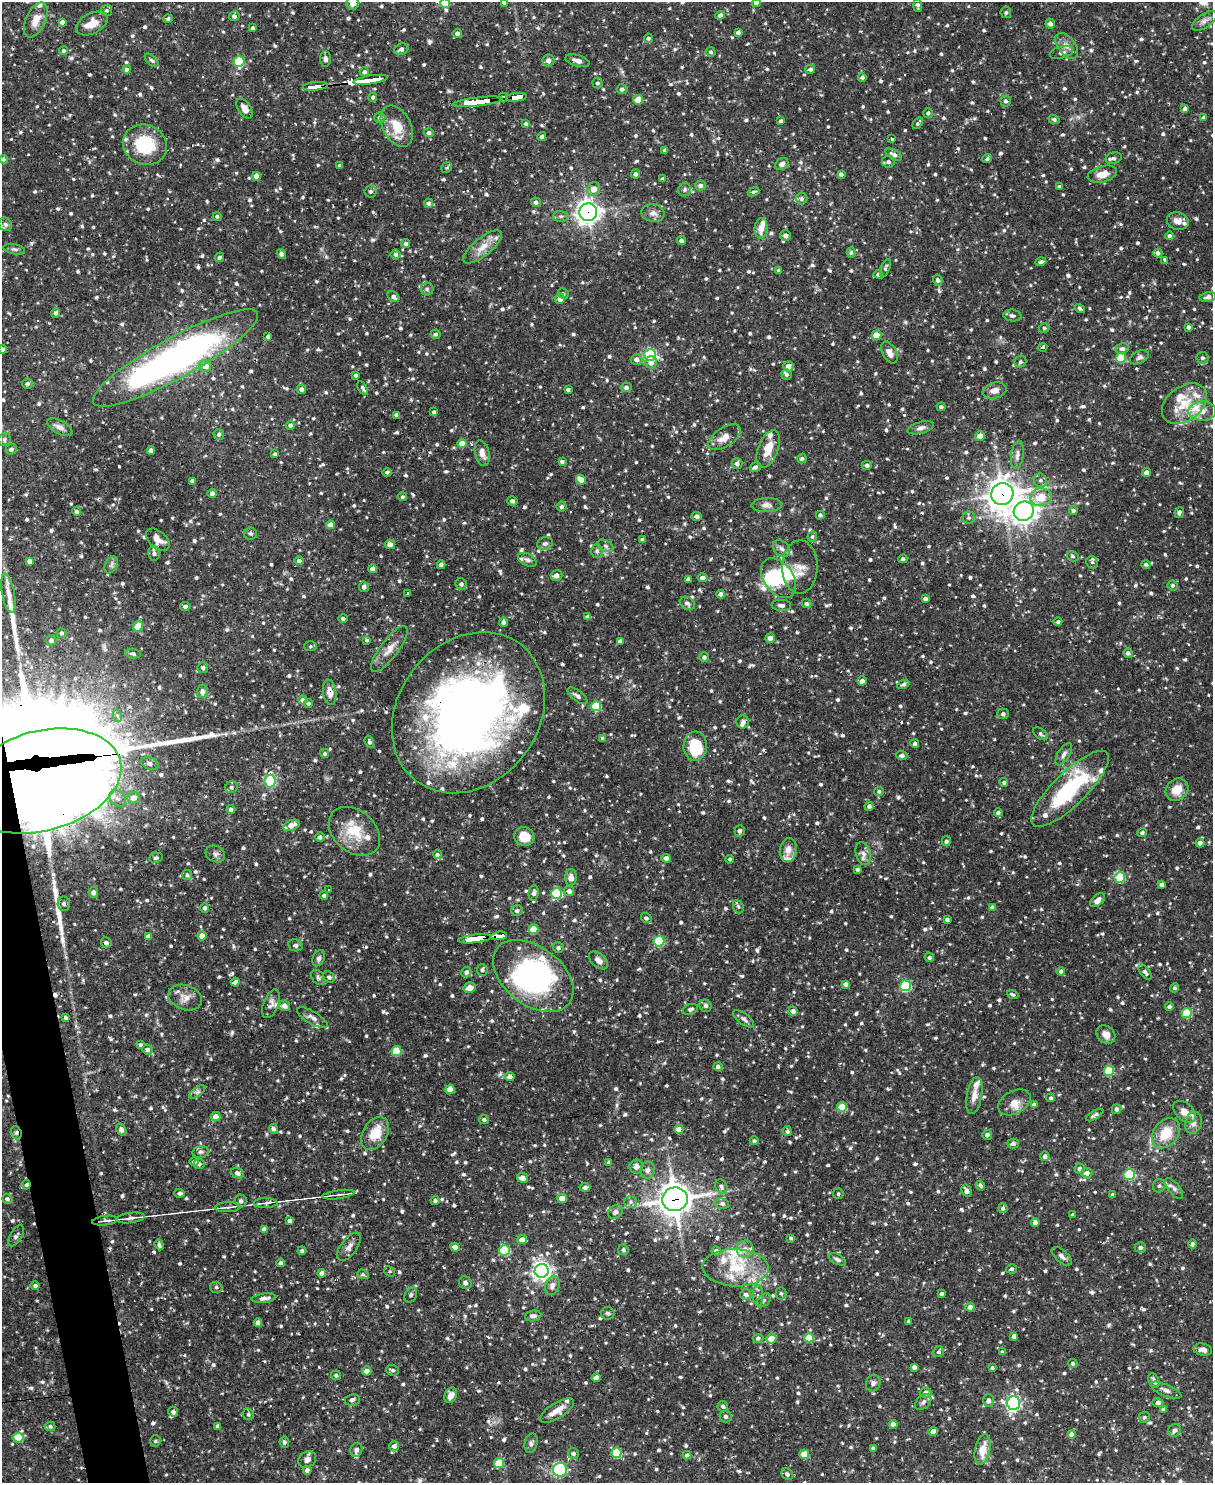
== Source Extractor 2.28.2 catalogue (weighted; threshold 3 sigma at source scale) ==
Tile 7 of 4 x 3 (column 3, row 2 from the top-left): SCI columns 2423-3633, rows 1729-3209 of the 4844 x 4825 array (HDU 1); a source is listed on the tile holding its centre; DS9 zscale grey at full resolution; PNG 1215 x 1485 px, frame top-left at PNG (2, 2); each listed source drawn as its Kron ellipse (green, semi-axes under 4 px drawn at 4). Shown black and unused: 2% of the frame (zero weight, under 2 of 3 exposures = <1% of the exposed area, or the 3 px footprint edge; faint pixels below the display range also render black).
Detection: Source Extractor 2.28.2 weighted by HDU 2 'WHT'; one run over the whole footprint, this tile lists its part. Background 0.0919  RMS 0.0031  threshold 0.0138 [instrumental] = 3 sigma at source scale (4.5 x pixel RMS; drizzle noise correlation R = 1.50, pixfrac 1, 0.05/0.05 arcsec/px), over >= 5 px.
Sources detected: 1387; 5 inside a brighter object's white glare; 11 cosmic-ray / hot-pixel residue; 2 long thin detections or spike segments (spike, bleed or trail) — neither listed nor drawn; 53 inside a brighter listed object's ellipse — not listed separately; of the other 1316, all 500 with FLUX_AUTO >= 0.613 (the completeness limit of this list) listed and drawn (816 fainter detections not listed), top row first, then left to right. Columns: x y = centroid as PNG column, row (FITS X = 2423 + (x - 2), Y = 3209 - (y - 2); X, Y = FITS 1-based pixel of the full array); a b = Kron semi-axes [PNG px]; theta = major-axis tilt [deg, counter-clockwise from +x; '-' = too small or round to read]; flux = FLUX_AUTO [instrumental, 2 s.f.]
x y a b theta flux
504 2 4 4 - 0.89
353 3 7 6 - 2.4
445 3 5 5 - 8
756 3 4 4 - 0.87
918 5 6 4 -87 0.69
106 10 5 5 - 0.63
1006 12 5 5 - 0.62
720 15 4 4 - 0.93
234 16 5 5 - 1.1
168 19 4 4 - 0.7
36 20 18 9 64 3.7
1204 21 14 6 34 1.4
62 22 4 4 - 1.1
92 24 17 10 28 4.3
1050 24 5 4 - 1.4
253 28 4 3 - 0.83
738 32 4 3 - 1
457 33 4 4 - 1
648 38 5 4 - 0.76
1067 46 15 8 -51 2.2
401 49 7 5 22 1.3
64 51 4 4 - 0.62
711 52 5 5 - 0.63
1061 52 12 6 15 1.3
325 59 8 5 -87 1
152 60 8 5 -43 0.66
548 60 6 6 - 1.8
239 61 5 5 - 21
578 61 12 5 -16 1.5
810 69 5 4 - 1
127 70 4 4 - 1.2
364 72 4 4 - 1
862 77 4 4 - 0.93
370 80 17 3 8 140
597 83 5 5 - 0.74
315 86 13 3 6 100
622 89 5 5 - 0.89
373 97 4 4 - 0.77
516 97 10 4 7 91
503 98 5 4 - 26
638 100 5 4 - 6.4
1006 101 5 5 - 0.82
478 102 25 4 7 310
244 109 11 6 -57 2.1
1185 109 4 4 - 1.5
928 113 5 5 - 0.67
380 118 5 5 - 1
1204 118 3 3 - 0.74
1054 119 5 4 - 0.69
781 121 4 3 - 0.67
918 123 6 3 53 0.63
526 124 4 4 - 0.76
397 126 22 14 -62 6.8
429 133 5 4 - 1
542 136 5 4 - 0.67
892 139 3 3 - 6.3
145 145 22 19 -22 14
665 150 4 3 - 0.84
894 154 9 5 -28 1.3
1114 158 8 6 18 1
3 159 4 4 - 0.63
987 159 5 4 - 0.71
888 162 6 6 - 0.94
782 164 7 5 36 1.5
339 165 3 3 - 0.65
447 167 6 5 - 0.64
635 174 4 4 - 1
841 174 4 3 - 0.88
1102 174 15 8 14 3.3
256 176 4 4 - 2.5
662 179 4 4 - 0.62
700 185 5 5 - 1.1
1060 186 3 3 - 0.76
594 189 7 6 - 2.7
685 190 7 6 - 0.7
371 191 6 6 - 0.72
753 192 6 4 22 0.64
801 198 6 6 - 0.7
536 202 5 4 - 1
428 203 5 4 - 1.1
588 212 9 9 - 190
653 213 11 9 -10 1.7
217 216 4 4 - 0.66
561 216 7 5 -1 0.74
1178 221 11 8 -15 2.1
5 224 7 6 - 0.86
761 228 10 6 85 3.4
786 235 5 5 - 1.1
1169 236 4 4 - 1.1
681 240 4 4 - 0.92
406 244 4 4 - 0.85
482 247 24 9 39 4
14 249 11 5 -12 0.77
851 253 5 4 - 0.68
1158 253 4 4 - 0.97
281 254 5 4 - 1.2
396 254 5 5 - 0.78
219 257 5 4 - 0.75
1165 260 4 3 - 7.6
1041 262 5 4 - 0.66
885 268 9 4 69 0.7
779 271 4 4 - 1
878 274 4 4 - 0.85
938 280 5 4 - 0.81
427 289 6 6 - 0.72
563 293 5 5 - 0.62
393 297 6 5 - 1.1
1208 297 8 5 10 1
560 299 5 5 - 1.9
1080 308 5 3 - 0.62
56 313 5 4 - 0.81
1012 316 9 6 -6 0.89
1188 327 4 3 - 0.75
1044 328 5 4 - 0.63
436 334 5 5 - 0.66
876 335 5 4 - 5.1
268 336 4 3 - 0.83
1043 347 4 3 - 36
3 349 4 4 - 1.5
1122 349 6 5 - 1.3
889 353 12 7 -63 2
650 355 6 5 - 46
1139 357 10 6 26 0.93
176 358 93 20 29 140
1121 358 5 5 - 12
1202 358 6 6 - 0.88
637 360 6 5 - 1.6
651 362 6 6 - 2
1020 362 6 5 - 0.77
205 366 6 5 - 2.9
788 366 5 5 - 2.3
786 374 5 5 - 0.8
356 375 4 4 - 0.64
27 384 5 5 - 0.77
626 387 5 5 - 0.84
363 388 7 3 -59 0.8
301 389 5 4 - 1
568 389 4 3 - 0.64
995 390 12 8 15 2.5
1184 404 25 17 37 8.6
941 407 4 3 - 0.76
1202 411 14 9 -1 3.1
434 412 4 4 - 0.7
397 415 4 4 - 1.1
290 425 4 4 - 0.78
60 427 14 6 -28 1.7
921 428 13 6 15 1.4
219 434 5 5 - 0.95
980 436 5 5 - 2.3
724 437 18 9 34 3.7
4 440 6 6 - 0.69
462 444 4 4 - 4.8
11 449 5 5 - 1
768 449 19 10 69 4.9
151 451 4 4 - 2.1
482 453 13 7 -76 2.2
275 454 3 3 - 0.62
1017 455 14 6 82 1.5
802 458 5 5 - 0.79
562 461 4 3 - 0.7
737 464 5 5 - 1.2
867 465 5 4 - 0.95
755 467 6 5 - 0.92
387 472 4 4 - 0.62
1146 472 4 4 - 1.7
581 480 5 4 - 3.2
1040 480 7 6 - 0.95
192 481 4 4 - 1.5
212 493 4 4 - 0.95
1002 494 11 10 - 370
403 497 4 4 - 0.64
1041 497 11 9 12 5.3
512 501 5 4 - 0.98
767 505 15 7 2 1.8
562 507 5 5 - 0.8
77 511 4 4 - 1.1
1024 511 10 9 - 200
1074 511 4 3 - 0.79
1179 512 5 4 - 0.78
820 515 4 4 - 0.86
697 516 5 4 - 1.1
969 517 6 6 - 0.64
331 525 4 4 - 2.8
250 533 6 6 - 0.68
812 537 5 4 - 0.64
158 540 13 8 -41 3
642 540 4 4 - 0.76
545 543 8 6 14 1
390 544 5 4 - 1.9
605 546 8 5 -28 0.84
781 548 9 7 -44 1.2
597 551 6 5 - 0.79
154 553 7 6 - 1.1
1073 556 6 5 - 0.68
903 559 4 4 - 0.86
527 560 10 6 -25 1
30 561 4 4 - 1.2
299 561 5 4 - 0.98
1092 562 6 5 - 0.69
1146 564 5 4 - 0.63
111 565 9 6 61 0.96
441 565 4 4 - 1.2
800 567 26 18 89 4.6
372 569 4 4 - 1.4
556 575 6 5 - 1.4
703 578 5 4 - 1.4
779 578 22 14 -54 10
688 579 4 4 - 0.95
461 584 6 5 - 1
1173 585 5 5 - 0.67
364 587 5 5 - 1.1
8 593 20 6 -79 2.8
408 593 3 3 - 5.4
721 594 4 4 - 1.5
925 599 4 4 - 1.2
687 603 8 6 -32 0.9
806 603 5 4 - 0.88
781 605 10 5 -3 1.1
185 606 5 4 - 0.97
588 617 4 4 - 1.1
343 618 4 4 - 0.77
503 622 5 4 - 0.85
1058 622 4 4 - 0.64
138 626 5 5 - 4.7
62 633 5 5 - 0.74
770 638 4 4 - 2
51 640 5 5 - 1.1
367 640 4 3 - 0.82
620 641 4 4 - 1.3
310 646 6 5 - 0.62
389 649 28 9 54 3.7
1128 653 5 4 - 0.93
133 654 7 5 -8 0.79
704 657 5 5 - 0.72
203 668 5 5 - 0.7
862 681 4 4 - 1.6
903 684 6 4 27 0.86
202 691 7 5 88 1.3
330 692 12 6 -82 2.4
577 696 12 5 -38 1
303 700 4 4 - 1
308 703 4 4 - 0.65
596 706 5 5 - 14
468 713 86 70 52 240
1003 714 5 5 - 0.8
118 716 6 4 -71 0.64
743 722 6 6 - 1.2
1040 734 8 5 -37 0.63
603 738 4 4 - 0.76
369 742 6 4 -72 0.81
915 744 4 4 - 1
695 746 14 12 85 8.7
325 753 4 4 - 0.74
1064 754 12 6 58 1.3
902 756 5 4 - 0.95
150 763 9 6 -22 1.1
42 781 81 50 15 2300
270 781 6 6 - 34
1004 782 4 4 - 0.66
231 787 6 6 - 0.85
1070 789 52 16 44 29
1177 790 12 10 44 4.3
879 791 5 4 - 0.66
134 798 6 6 - 2.6
118 799 9 7 -43 1.6
869 806 4 4 - 0.93
231 809 4 4 - 1.1
998 813 4 4 - 0.93
291 825 8 5 23 2.9
354 831 29 20 -41 9.9
740 831 5 5 - 1.1
1142 832 5 4 - 0.66
524 836 10 9 - 5.3
320 837 5 4 - 0.92
946 841 5 4 - 0.79
1200 843 4 4 - 1.5
788 850 12 8 79 2.6
863 853 11 7 -73 1.6
215 854 10 8 -24 1.1
437 854 4 4 - 0.75
156 858 6 5 - 0.75
666 858 4 4 - 2
730 859 4 4 - 0.62
858 869 3 3 - 0.78
187 875 5 5 - 0.61
571 877 8 6 87 1.6
1120 877 5 5 - 20
1162 885 4 3 - 1.2
328 889 3 3 - 0.69
569 891 5 5 - 1.1
93 892 5 5 - 1.3
534 893 8 5 82 1.1
557 893 5 5 - 21
324 895 4 4 - 0.69
1098 900 9 5 40 1.7
64 904 7 6 - 0.89
738 907 7 5 -69 0.61
992 907 4 4 - 0.92
205 908 5 4 - 0.85
517 911 6 5 - 0.82
646 918 5 5 - 0.73
947 920 4 3 - 0.85
533 929 5 5 - 6.3
148 936 4 4 - 1
202 936 4 4 - 2.7
499 936 8 4 6 79
475 939 17 4 7 190
659 941 5 5 - 19
106 943 5 5 - 1
295 945 7 6 - 0.72
558 948 5 5 - 0.78
319 958 8 6 65 0.87
929 958 5 4 - 0.73
598 960 11 6 -43 1.8
482 970 6 5 - 0.73
1061 971 4 4 - 1.1
466 972 5 5 - 0.99
1145 972 8 4 -53 0.94
533 976 45 29 -38 48
329 977 6 5 - 0.72
318 978 8 6 -50 0.72
235 982 4 4 - 0.83
845 984 4 4 - 1.1
905 986 5 5 - 29
469 988 6 5 - 2.3
1175 988 4 4 - 0.64
1013 994 6 3 -21 0.65
185 998 17 12 -20 2.8
271 1004 15 7 69 1.5
284 1006 5 5 - 1.3
706 1006 6 6 - 0.81
1169 1007 4 4 - 0.77
690 1009 8 5 19 0.89
793 1011 4 4 - 1.3
1187 1013 5 5 - 15
66 1018 4 3 - 0.71
312 1018 17 6 -31 1.5
744 1019 12 5 -37 1.1
1106 1034 10 8 -41 2.5
140 1045 4 4 - 0.66
147 1050 5 5 - 0.9
396 1051 5 5 - 12
718 1066 5 4 - 0.88
1109 1071 5 5 - 14
510 1077 5 4 - 1.6
450 1089 4 4 - 4.9
197 1092 9 4 35 0.81
974 1096 19 7 80 2.6
1051 1098 4 4 - 0.64
1014 1102 17 11 28 2.9
1034 1104 4 3 - 1
842 1107 5 5 - 9
1117 1109 5 5 - 1.1
1185 1112 13 8 -41 3
1095 1115 10 4 31 0.76
216 1117 5 4 - 2.5
484 1120 5 4 - 0.66
1193 1123 11 8 75 2.2
273 1129 5 4 - 0.85
679 1129 4 4 - 2.1
121 1130 7 4 -59 1.1
787 1131 5 4 - 0.62
16 1133 7 5 -71 0.69
375 1133 18 12 58 6.4
1166 1133 16 12 52 7.6
987 1135 5 5 - 1
754 1141 4 4 - 0.68
1013 1143 6 5 - 1
200 1152 8 6 13 0.76
1045 1156 5 4 - 1.2
194 1162 5 4 - 0.66
609 1162 3 3 - 0.75
199 1164 5 5 - 0.75
636 1167 7 7 - 1.2
1080 1168 5 5 - 0.92
648 1170 8 7 - 1.2
237 1173 6 5 - 0.94
1087 1173 6 5 - 1.4
1129 1174 5 5 - 27
522 1178 5 5 - 1.9
26 1185 5 3 - 0.67
980 1185 5 4 - 0.85
721 1186 7 6 - 0.96
1159 1186 7 6 - 0.7
585 1187 5 4 - 0.8
1174 1189 12 5 -52 1.2
967 1191 6 4 -62 1.2
180 1193 5 4 - 0.76
838 1194 5 5 - 0.62
338 1195 16 3 8 1
1113 1195 4 3 - 0.93
562 1198 5 4 - 3.9
7 1199 5 5 - 0.96
675 1199 13 12 - 410
241 1201 6 6 - 1.3
435 1201 4 4 - 0.61
631 1202 6 6 - 0.85
266 1203 12 5 1 0.91
722 1204 7 5 -10 0.96
227 1207 13 5 3 1.2
1003 1208 5 4 - 0.78
615 1212 8 6 36 1.3
1073 1215 4 3 - 0.76
130 1218 14 5 7 1.5
289 1220 4 4 - 0.96
105 1221 13 4 7 1.1
1035 1222 4 4 - 1.5
264 1229 4 4 - 1.2
16 1236 12 6 59 0.92
791 1238 4 3 - 0.61
522 1240 5 4 - 2.3
1192 1244 4 4 - 1.2
159 1245 6 4 -70 0.82
349 1247 16 8 54 1.8
455 1247 5 4 - 1.6
1140 1247 5 5 - 0.92
745 1249 8 8 - 1.8
505 1250 5 5 - 19
623 1250 5 5 - 0.81
302 1251 4 4 - 0.74
716 1251 4 4 - 1.2
1062 1256 12 6 -42 1.1
837 1259 9 5 -27 0.91
281 1263 4 4 - 1
736 1268 33 18 -2 13
1011 1269 5 4 - 0.74
390 1271 6 5 - 0.73
542 1271 7 7 - 130
322 1273 4 4 - 1.4
363 1274 6 4 -21 0.72
465 1283 7 6 - 0.89
552 1285 10 7 71 1.7
35 1286 4 4 - 0.8
216 1287 6 5 - 0.68
781 1293 6 5 - 0.63
941 1293 3 3 - 0.71
411 1295 8 6 63 0.72
746 1295 5 5 - 1.3
758 1295 10 5 -87 1.3
264 1298 12 4 6 1.2
764 1300 8 5 41 0.83
970 1307 4 4 - 1.6
608 1313 7 6 - 0.68
533 1316 8 5 9 1
909 1321 4 4 - 1
258 1323 4 4 - 1.5
1014 1336 4 4 - 1.3
758 1338 5 4 - 0.67
771 1338 5 5 - 4.2
809 1338 5 4 - 7.6
1203 1350 9 6 -12 1.6
939 1352 6 5 - 0.79
1002 1352 4 4 - 0.62
1073 1363 5 4 - 0.76
914 1367 4 4 - 1.2
992 1368 3 3 - 0.68
392 1370 6 5 - 0.79
367 1371 4 4 - 2
336 1375 5 4 - 0.71
596 1378 4 4 - 1.9
1154 1381 7 5 -63 1.3
873 1383 8 7 - 1.2
1166 1390 17 6 -23 1.4
926 1393 6 5 - 1.4
451 1395 8 6 63 2.2
352 1400 7 5 8 1
988 1400 6 5 - 1.3
923 1402 10 6 45 1
1158 1402 5 4 - 0.98
1013 1403 7 6 - 73
723 1406 5 5 - 0.79
1164 1409 4 4 - 0.9
557 1411 19 7 32 3
173 1412 5 5 - 0.93
248 1414 6 5 - 0.67
726 1416 6 6 - 1.1
1144 1417 5 5 - 0.72
893 1424 4 4 - 1.6
50 1426 5 4 - 0.63
218 1426 4 4 - 1.1
1174 1430 7 6 - 0.83
933 1431 5 4 - 2.8
1071 1434 4 4 - 1.3
18 1438 5 5 - 13
155 1441 5 5 - 0.62
284 1442 5 5 - 0.75
531 1443 10 6 76 0.96
394 1446 5 5 - 1.1
873 1448 4 3 - 0.65
983 1449 15 7 78 4.8
356 1450 7 6 - 0.87
573 1453 5 5 - 0.95
616 1453 5 5 - 13
804 1454 5 4 - 7.4
687 1455 4 4 - 0.89
307 1460 9 7 30 1.7
499 1463 5 5 - 8.8
307 1470 4 4 - 1.1
560 1470 7 7 - 28
787 1474 6 5 - 0.79
Overlapping masked pixels (flux is a lower limit): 18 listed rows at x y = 315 86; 516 97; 503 98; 478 102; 588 212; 176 358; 1002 494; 1024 511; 697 516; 330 692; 468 713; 42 781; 557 893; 499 936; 475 939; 16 1133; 26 1185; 675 1199
Isophote crosses this tile's border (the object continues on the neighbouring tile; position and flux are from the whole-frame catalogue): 8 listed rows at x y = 504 2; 353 3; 445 3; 756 3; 36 20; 3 349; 176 358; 42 781